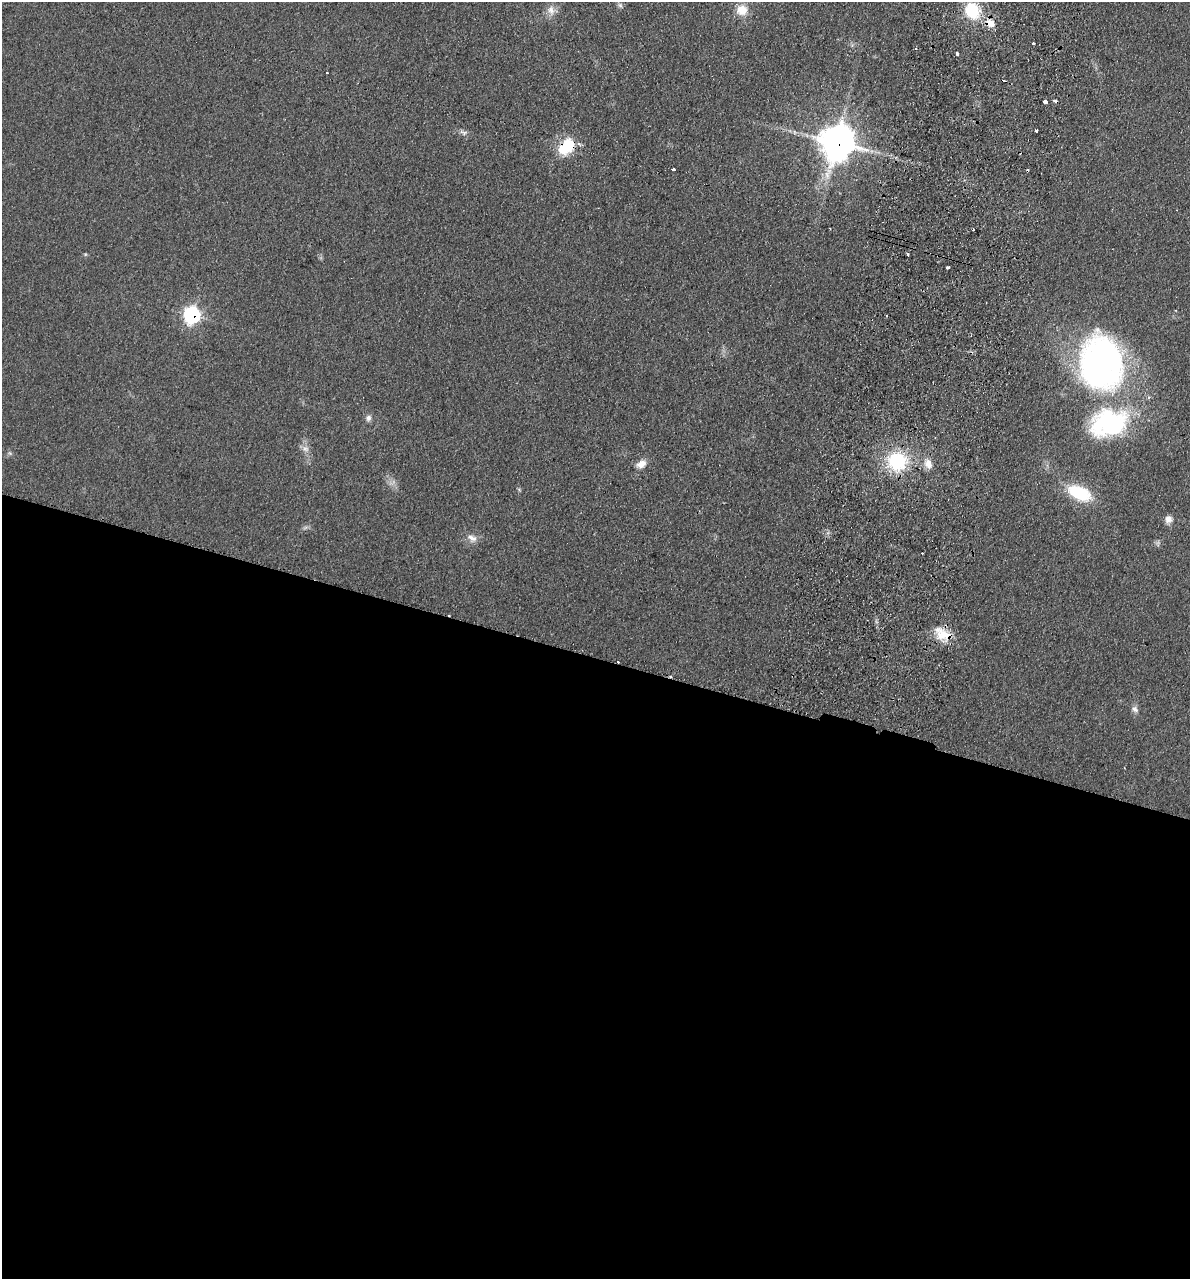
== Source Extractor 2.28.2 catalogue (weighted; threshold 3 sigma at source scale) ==
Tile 14 of 4 x 4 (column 2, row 4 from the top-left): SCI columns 1368-2555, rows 17-1293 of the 5237 x 5141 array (HDU 1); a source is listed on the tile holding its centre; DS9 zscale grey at full resolution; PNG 1192 x 1281 px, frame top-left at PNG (2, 2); no overlay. Shown black and unused: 49% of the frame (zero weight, under 2 of 3 exposures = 3% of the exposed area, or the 3 px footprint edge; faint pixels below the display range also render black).
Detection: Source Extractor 2.28.2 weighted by HDU 2 'WHT'; one run over the whole footprint, this tile lists its part. Background 0.191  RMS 0.012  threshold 0.055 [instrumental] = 3 sigma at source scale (4.5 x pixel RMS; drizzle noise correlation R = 1.50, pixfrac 1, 0.05/0.05 arcsec/px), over >= 5 px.
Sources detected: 39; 6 cosmic-ray / hot-pixel residue — not listed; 1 inside a brighter listed object's ellipse — not listed separately; the other 32 listed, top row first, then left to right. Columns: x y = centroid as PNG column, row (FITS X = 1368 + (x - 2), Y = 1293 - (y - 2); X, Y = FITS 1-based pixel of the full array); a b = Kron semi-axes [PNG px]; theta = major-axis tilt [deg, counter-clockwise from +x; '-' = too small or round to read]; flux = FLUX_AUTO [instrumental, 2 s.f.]
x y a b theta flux
620 5 8 6 -62 3.1
551 10 15 10 -76 9.8
742 10 14 14 - 18
972 11 19 16 -62 51
990 23 11 9 -25 15
1033 43 3 3 - 2.4
957 53 4 3 - 5.1
327 73 3 2 - 1.6
1045 102 4 3 - 8.9
1036 131 3 3 - 5
463 133 10 6 -14 4.2
836 142 12 11 - 2400
566 147 23 15 49 42
673 169 4 3 - 5.6
85 254 6 4 -18 1.4
907 254 3 3 - 3.4
948 268 4 2 - 2.6
192 315 9 8 - 220
886 316 3 2 - 2.7
1101 363 62 48 -86 420
368 418 9 7 73 4.6
305 449 10 9 - 6.8
897 461 20 19 - 79
641 464 13 8 35 11
928 464 13 9 -70 11
1079 493 26 14 -25 61
1168 519 10 8 77 7.4
305 528 7 4 20 2.4
472 538 15 9 -31 8.9
1158 543 8 5 -76 2.7
942 634 26 14 -34 26
1135 709 10 7 -49 5.1
Overlapping masked pixels (flux is a lower limit): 5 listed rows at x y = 990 23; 836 142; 566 147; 192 315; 942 634